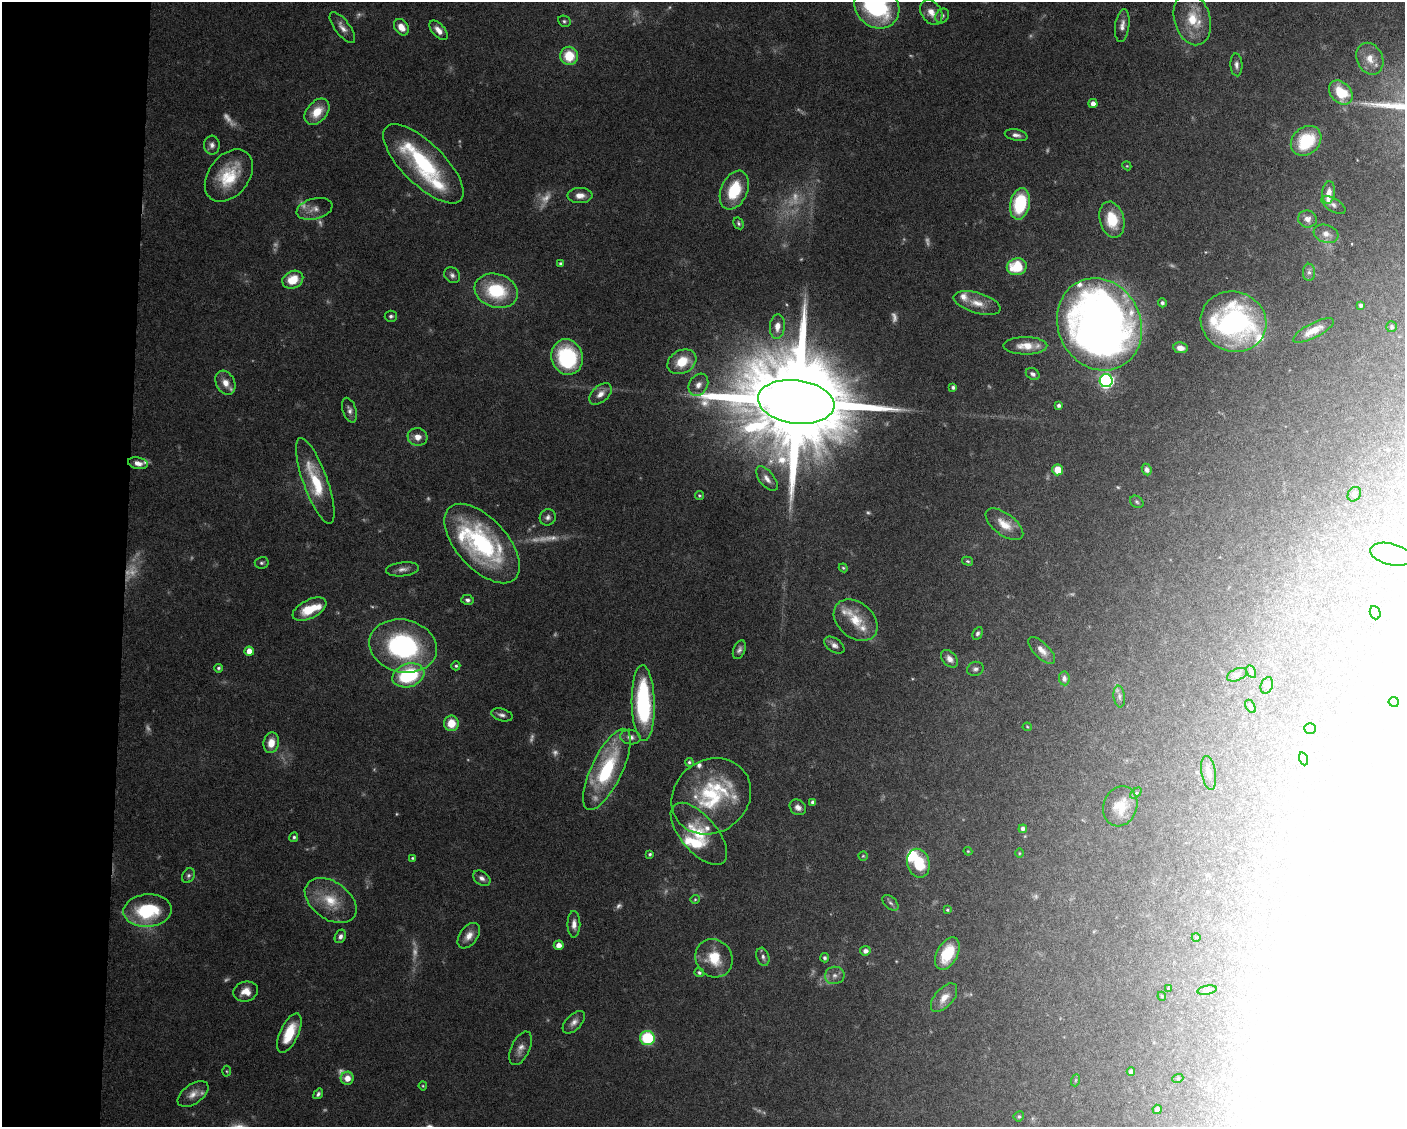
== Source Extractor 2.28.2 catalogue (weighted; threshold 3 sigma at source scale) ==
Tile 4 of 3 x 4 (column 1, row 2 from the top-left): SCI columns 105-1507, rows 2253-3377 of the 4526 x 4503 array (HDU 1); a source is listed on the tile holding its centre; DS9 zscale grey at full resolution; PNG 1407 x 1129 px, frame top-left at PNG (2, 2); each listed source drawn as its Kron ellipse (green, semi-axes under 4 px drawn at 4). Shown black and unused: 9% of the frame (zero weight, under 5 of 10 exposures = <1% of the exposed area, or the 3 px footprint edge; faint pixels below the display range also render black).
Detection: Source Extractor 2.28.2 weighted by HDU 2 'WHT'; one run over the whole footprint, this tile lists its part. Background 0.0707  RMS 0.0025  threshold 0.0103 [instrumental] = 3 sigma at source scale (4.09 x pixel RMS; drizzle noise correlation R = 1.36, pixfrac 0.8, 0.05/0.05 arcsec/px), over >= 5 px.
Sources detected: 236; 40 too faint to see at this stretch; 18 inside a brighter object's white glare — neither listed nor drawn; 17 inside a brighter listed object's ellipse — not listed separately; the other 161 listed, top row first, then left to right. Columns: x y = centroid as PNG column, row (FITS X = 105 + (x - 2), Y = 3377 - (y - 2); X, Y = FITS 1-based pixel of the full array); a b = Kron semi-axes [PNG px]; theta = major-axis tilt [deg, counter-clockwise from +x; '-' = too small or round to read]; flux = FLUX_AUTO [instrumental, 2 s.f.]
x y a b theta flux
877 6 24 21 -44 34
931 12 13 10 -56 2.4
942 16 8 6 56 0.74
1192 19 27 18 -74 8
564 21 6 5 - 0.46
1122 25 16 7 82 1.6
342 27 18 7 -53 1.7
401 27 9 6 -53 2.6
438 30 12 6 -48 1.8
569 56 9 8 - 6.7
1370 59 16 13 -66 3.7
1236 65 11 6 -87 1.1
1341 93 13 10 -47 8.9
1093 103 4 4 - 1.3
317 112 15 10 49 4.8
1016 135 11 5 -12 1.1
1306 141 17 13 42 12
212 145 9 8 - 1.1
423 164 52 21 -44 26
1127 166 4 3 - 0.22
229 176 29 20 52 10
734 190 20 13 67 10
1329 192 11 6 83 1.8
580 195 12 7 0 2.1
1020 204 16 9 79 16
1333 205 13 6 -31 0.89
314 209 18 10 14 2.2
1307 219 9 8 - 1.5
1112 220 18 12 -75 7
738 223 6 4 -60 0.49
1326 234 12 9 -18 2
560 264 4 4 - 0.44
1017 267 10 8 9 9.1
1309 272 8 6 -90 0.84
452 275 8 7 - 0.88
293 280 11 8 25 4.9
496 291 22 16 -17 14
977 303 24 10 -16 3.6
1162 303 4 4 - 0.62
1361 305 4 4 - 0.64
391 316 6 5 - 0.6
1234 322 33 30 -18 43
1099 324 47 41 -63 220
777 326 12 7 85 2.1
1392 327 5 5 - 0.45
1313 331 22 7 27 3.6
1025 346 22 8 0 3.7
1180 348 7 5 -10 1.6
567 357 18 15 -73 23
682 362 15 11 28 6.5
1033 374 7 5 -30 0.87
1106 381 6 6 - 54
225 383 13 9 -61 2.3
698 385 12 9 59 1.6
953 387 4 4 - 0.64
600 394 13 8 42 2
796 402 38 21 -7 9900
1059 406 4 4 - 0.66
349 410 13 6 -72 1.1
417 437 10 8 -10 2.2
138 463 10 5 -10 1.6
1058 470 5 5 - 5.1
1147 470 6 5 - 0.85
767 479 14 7 -51 1.7
315 481 45 12 -70 11
1354 494 8 6 56 0.67
699 495 4 4 - 0.34
1137 502 7 5 -35 0.46
548 517 8 8 - 0.91
1004 524 22 11 -37 3.7
482 543 48 25 -48 38
1391 554 21 10 -14 3.8
967 561 5 4 - 0.38
262 563 7 6 - 0.52
843 568 4 4 - 0.3
402 569 16 7 6 1.4
467 600 6 5 - 0.64
309 609 18 9 27 6.3
1375 613 7 5 -68 0.42
856 620 24 17 -40 5.9
978 633 7 4 63 0.56
834 645 11 6 -34 1.2
403 646 34 26 -13 37
739 650 10 5 67 0.9
1042 650 17 7 -45 2
249 651 4 4 - 2.5
949 659 10 7 -47 1.6
456 666 4 4 - 0.39
219 668 4 4 - 0.44
975 669 8 7 - 0.74
1251 672 7 3 -63 0.33
408 675 16 11 18 21
1237 675 10 6 23 0.6
1064 678 7 5 -84 0.96
1267 685 8 6 70 0.58
1119 696 11 5 -82 0.77
1394 702 5 5 - 0.98
643 703 38 11 -89 29
1250 706 7 4 -58 0.5
502 715 11 6 -16 0.95
451 723 8 7 - 4.6
1027 727 4 4 - 0.24
1310 728 5 5 - 0.59
630 737 10 7 -9 1.3
271 743 10 7 77 3.1
1304 759 6 4 -71 0.39
689 762 4 4 - 0.45
607 769 44 15 64 20
1209 773 17 7 -80 1.6
1136 793 7 4 44 0.33
711 796 41 36 35 22
812 802 4 4 - 0.57
1120 806 20 17 70 5
798 807 9 7 -36 1.3
1023 829 4 4 - 0.76
699 834 38 18 -49 9.7
294 837 5 4 - 0.46
968 851 4 4 - 0.24
1019 853 4 3 - 0.22
650 854 4 3 - 0.42
863 856 4 4 - 0.28
412 858 4 3 - 0.29
918 863 14 11 -77 8.4
188 876 8 6 58 0.63
482 878 9 6 -36 1.1
695 899 4 4 - 0.29
331 901 29 18 -35 7.9
890 903 9 5 -44 0.72
947 910 3 3 - 0.32
148 911 24 16 4 17
574 924 13 6 -90 1.6
340 936 7 5 62 0.86
469 936 14 9 53 2.3
1196 937 4 3 - 0.17
559 945 5 5 - 1.8
865 951 5 4 - 1.1
947 953 17 10 62 8.4
763 957 9 6 -73 0.84
714 958 20 18 -53 6.5
825 958 4 4 - 0.56
699 973 5 4 - 0.53
835 975 10 8 10 1.3
1169 988 4 3 - 0.26
1207 990 10 4 10 0.6
246 991 12 10 16 2.7
1162 996 4 4 - 0.27
944 998 17 9 49 2.7
574 1022 14 7 46 1.5
289 1033 21 9 65 6.9
647 1038 7 7 - 15
521 1048 18 9 66 1.9
227 1071 5 3 - 0.26
1131 1072 4 4 - 0.9
347 1078 6 6 - 2.4
1178 1078 5 3 - 0.23
1076 1080 6 4 70 0.29
423 1086 4 4 - 0.24
193 1094 17 9 35 2.2
318 1094 5 4 - 0.59
1157 1109 5 4 - 1.3
1019 1116 5 5 - 0.43
Isophote crosses this tile's border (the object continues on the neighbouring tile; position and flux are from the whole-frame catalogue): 1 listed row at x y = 877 6